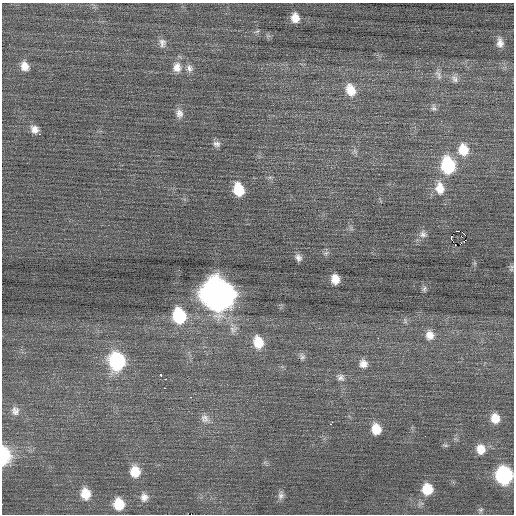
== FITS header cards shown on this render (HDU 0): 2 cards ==
NAXIS1  =                  512 / Axis length
NAXIS2  =                  512 / Axis length

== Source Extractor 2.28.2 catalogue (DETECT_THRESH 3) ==
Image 512 x 512 px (HDU 0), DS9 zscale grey, 1 PNG px = 1 image px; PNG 516 x 516 px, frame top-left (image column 1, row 512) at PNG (2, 3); no overlay
Background 0.0878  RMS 0.72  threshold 2.15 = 3 sigma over >= 5 px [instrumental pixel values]
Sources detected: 66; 1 with non-positive FLUX_AUTO (blend fragments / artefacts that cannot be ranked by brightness) is not listed; the other 65 listed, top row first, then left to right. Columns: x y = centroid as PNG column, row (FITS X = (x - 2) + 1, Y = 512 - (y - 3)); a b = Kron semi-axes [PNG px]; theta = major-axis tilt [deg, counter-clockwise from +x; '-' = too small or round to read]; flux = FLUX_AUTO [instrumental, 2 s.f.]
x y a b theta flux
295 18 10 9 - 550
257 31 8 4 24 86
162 43 12 9 -86 270
500 43 13 8 -86 360
25 66 12 10 -67 480
177 67 14 12 -86 520
189 68 11 9 -66 260
438 75 15 6 -67 240
454 79 12 9 -59 260
350 90 15 11 -65 820
434 108 10 7 -75 150
179 113 12 10 -84 320
441 121 3 2 - 50
35 129 10 9 - 360
39 134 2 2 - 230
216 144 10 8 -13 210
463 150 14 12 -77 980
355 151 8 4 -53 110
448 165 15 11 -79 3600
440 188 16 11 -82 810
238 190 12 9 -75 1400
351 228 7 5 -89 110
458 231 2 2 - 1600
423 234 11 10 - 270
465 235 3 2 - 680
451 238 4 2 - 2900
465 240 3 2 - 160
455 244 3 2 - 230
326 253 8 6 21 130
298 258 10 7 -59 220
511 269 6 5 - 80
335 279 9 7 -82 580
424 289 9 6 87 120
217 294 16 14 -70 74000
179 316 14 11 -76 3200
405 321 9 5 -73 130
233 329 16 10 89 450
430 335 13 11 -77 510
378 338 3 2 - 64
258 342 13 10 -75 1100
302 357 9 7 -70 160
117 361 15 12 -81 5300
363 364 11 11 - 410
160 375 3 3 - 200
340 377 12 10 -37 270
166 379 3 2 - 92
164 388 3 2 - 350
190 397 3 2 - 58
15 411 14 12 -71 420
205 418 13 11 -45 330
495 418 11 9 -74 720
330 424 5 3 - 380
376 429 11 9 -80 870
425 436 2 2 - 20
445 445 8 3 -5 72
481 449 12 11 - 670
4 455 15 9 -89 2700
135 471 13 11 -85 920
504 475 12 11 - 7100
427 489 11 11 - 1200
85 494 13 11 -76 880
281 495 12 7 79 220
144 497 12 11 - 370
119 504 12 10 -76 1100
481 510 7 6 - 110
At the frame edge (FLAGS 8, measured only in part): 2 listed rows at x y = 4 455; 504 475
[1 non-positive-flux detection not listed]